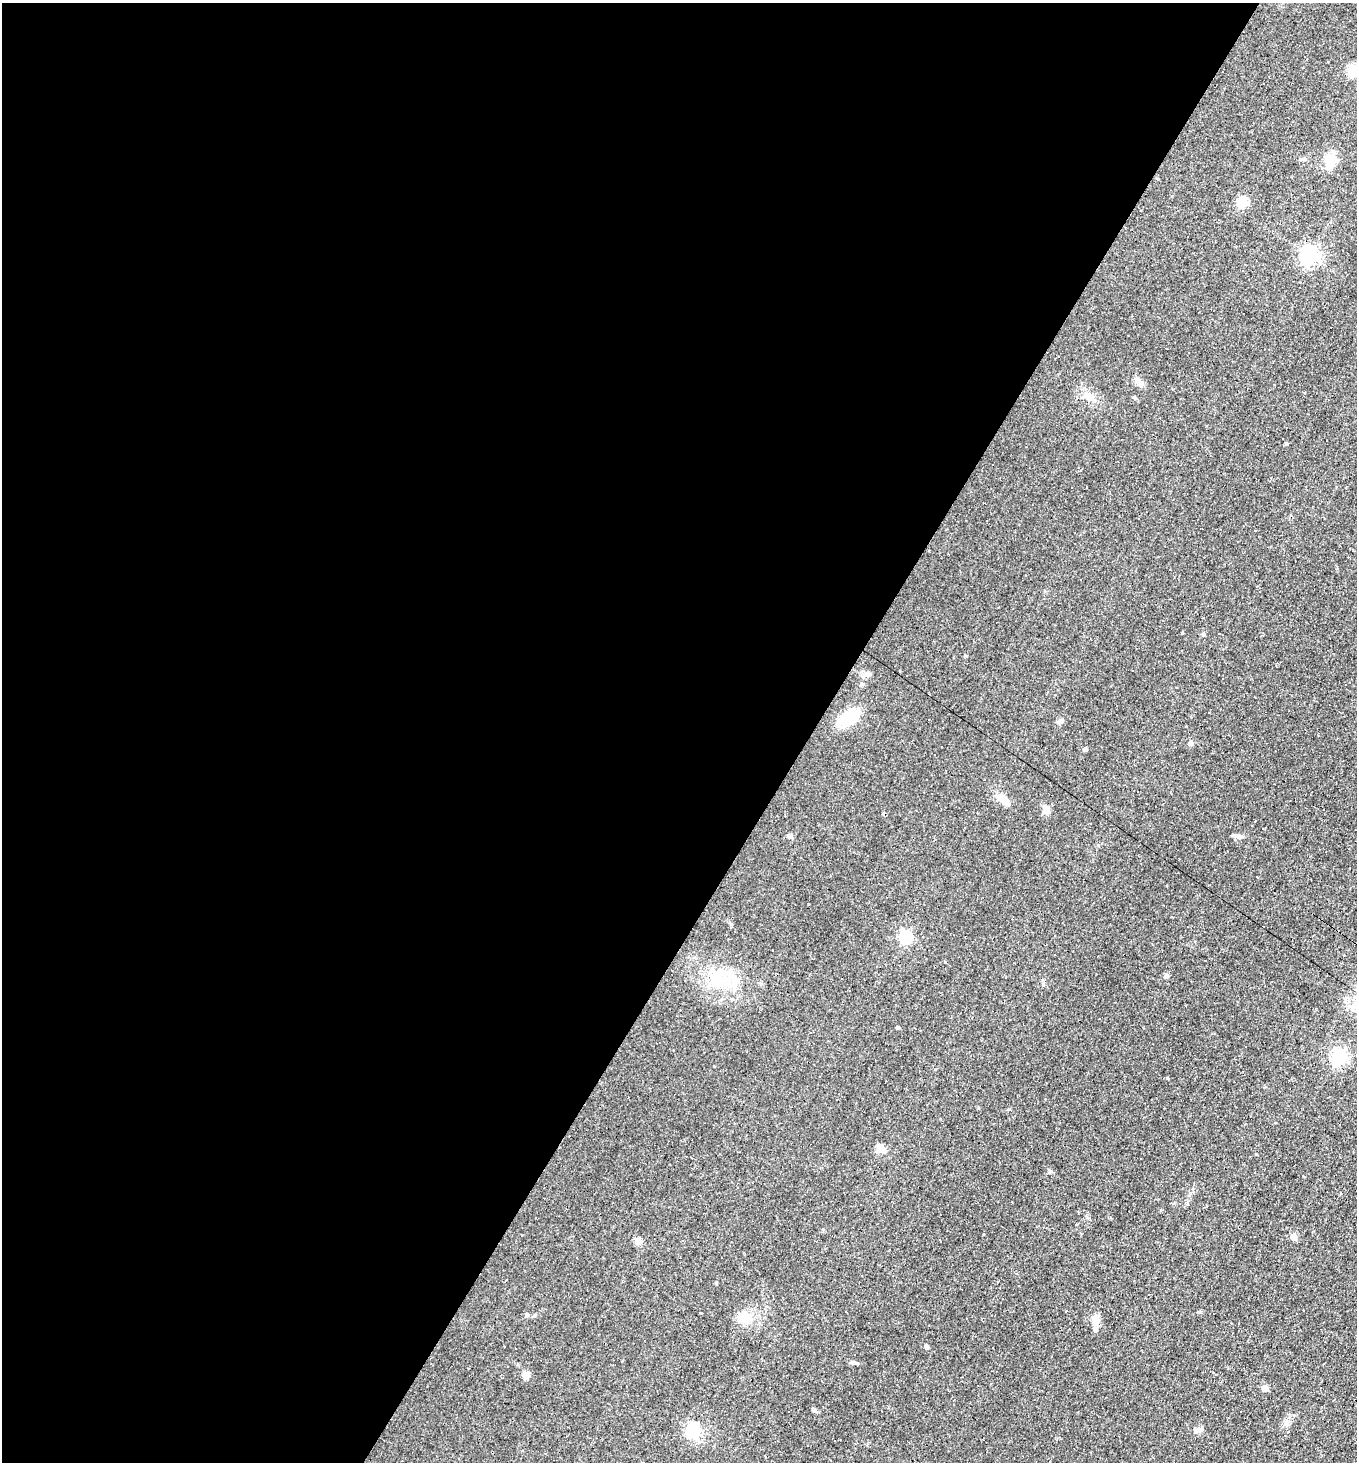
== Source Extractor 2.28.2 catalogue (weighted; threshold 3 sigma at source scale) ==
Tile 5 of 4 x 4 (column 1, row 2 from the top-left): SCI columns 145-1499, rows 2919-4378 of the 5847 x 5837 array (HDU 1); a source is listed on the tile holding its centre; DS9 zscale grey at full resolution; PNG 1359 x 1464 px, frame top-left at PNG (2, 3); no overlay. Shown black and unused: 60% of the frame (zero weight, under 2 of 3 exposures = <1% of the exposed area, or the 3 px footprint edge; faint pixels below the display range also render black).
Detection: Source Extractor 2.28.2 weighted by HDU 2 'WHT'; one run over the whole footprint, this tile lists its part. Background 0.0353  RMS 0.0078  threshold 0.0353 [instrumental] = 3 sigma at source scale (4.5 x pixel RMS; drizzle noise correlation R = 1.50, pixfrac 1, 0.05/0.05 arcsec/px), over >= 5 px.
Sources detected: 79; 30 cosmic-ray / hot-pixel residue — not listed; the other 49 listed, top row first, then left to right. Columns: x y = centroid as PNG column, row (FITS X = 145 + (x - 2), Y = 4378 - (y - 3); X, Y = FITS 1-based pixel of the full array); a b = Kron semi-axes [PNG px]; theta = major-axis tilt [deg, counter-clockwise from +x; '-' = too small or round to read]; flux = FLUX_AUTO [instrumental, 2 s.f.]
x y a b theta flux
1352 70 15 11 70 9.5
1330 161 19 15 89 12
1243 202 5 5 - 51
1310 255 7 6 - 330
1139 382 14 7 -46 4
1089 396 13 8 -36 5.5
1134 397 4 4 - 0.82
1286 443 4 3 - 1.4
965 655 4 3 - 0.85
867 674 10 6 2 2.7
849 718 16 10 32 33
1060 721 9 5 23 1.9
1080 732 3 3 - 3.4
1190 743 5 4 - 4.1
1085 749 4 4 - 2
1003 799 16 8 -38 8.3
1046 809 9 7 -61 6.8
790 836 7 6 - 1.8
1238 836 12 5 -13 3.1
868 856 2 2 - 0.65
1257 877 2 2 - 0.85
1171 917 3 2 - 0.89
906 937 6 6 - 95
688 957 4 4 - 0.97
1166 976 6 5 - 1.5
720 979 29 18 -22 31
898 1027 4 3 - 1.1
947 1043 3 3 - 0.72
1339 1057 6 6 - 210
1167 1078 4 3 - 0.63
880 1148 5 5 - 24
1254 1237 3 3 - 2.7
1293 1237 5 5 - 9.4
638 1241 5 5 - 13
576 1258 3 2 - 0.83
643 1279 3 2 - 1.2
1019 1286 3 2 - 0.85
527 1314 5 4 - 1.1
744 1317 22 13 -14 12
1095 1320 16 9 -86 6.6
770 1345 3 2 - 0.82
926 1346 4 4 - 2.3
622 1362 3 2 - 1.1
853 1362 8 5 0 1.7
526 1375 9 6 53 5.4
1265 1388 4 4 - 8.4
814 1410 7 5 -28 1.5
693 1430 6 6 - 150
1198 1430 13 5 26 2.6
Unlisted compact peaks at least as high as the median listed source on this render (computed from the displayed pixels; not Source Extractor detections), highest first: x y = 1182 633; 1050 1171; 716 1283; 945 962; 1256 1154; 1200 1312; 1043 985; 1203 635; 1009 1109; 731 924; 978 1108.